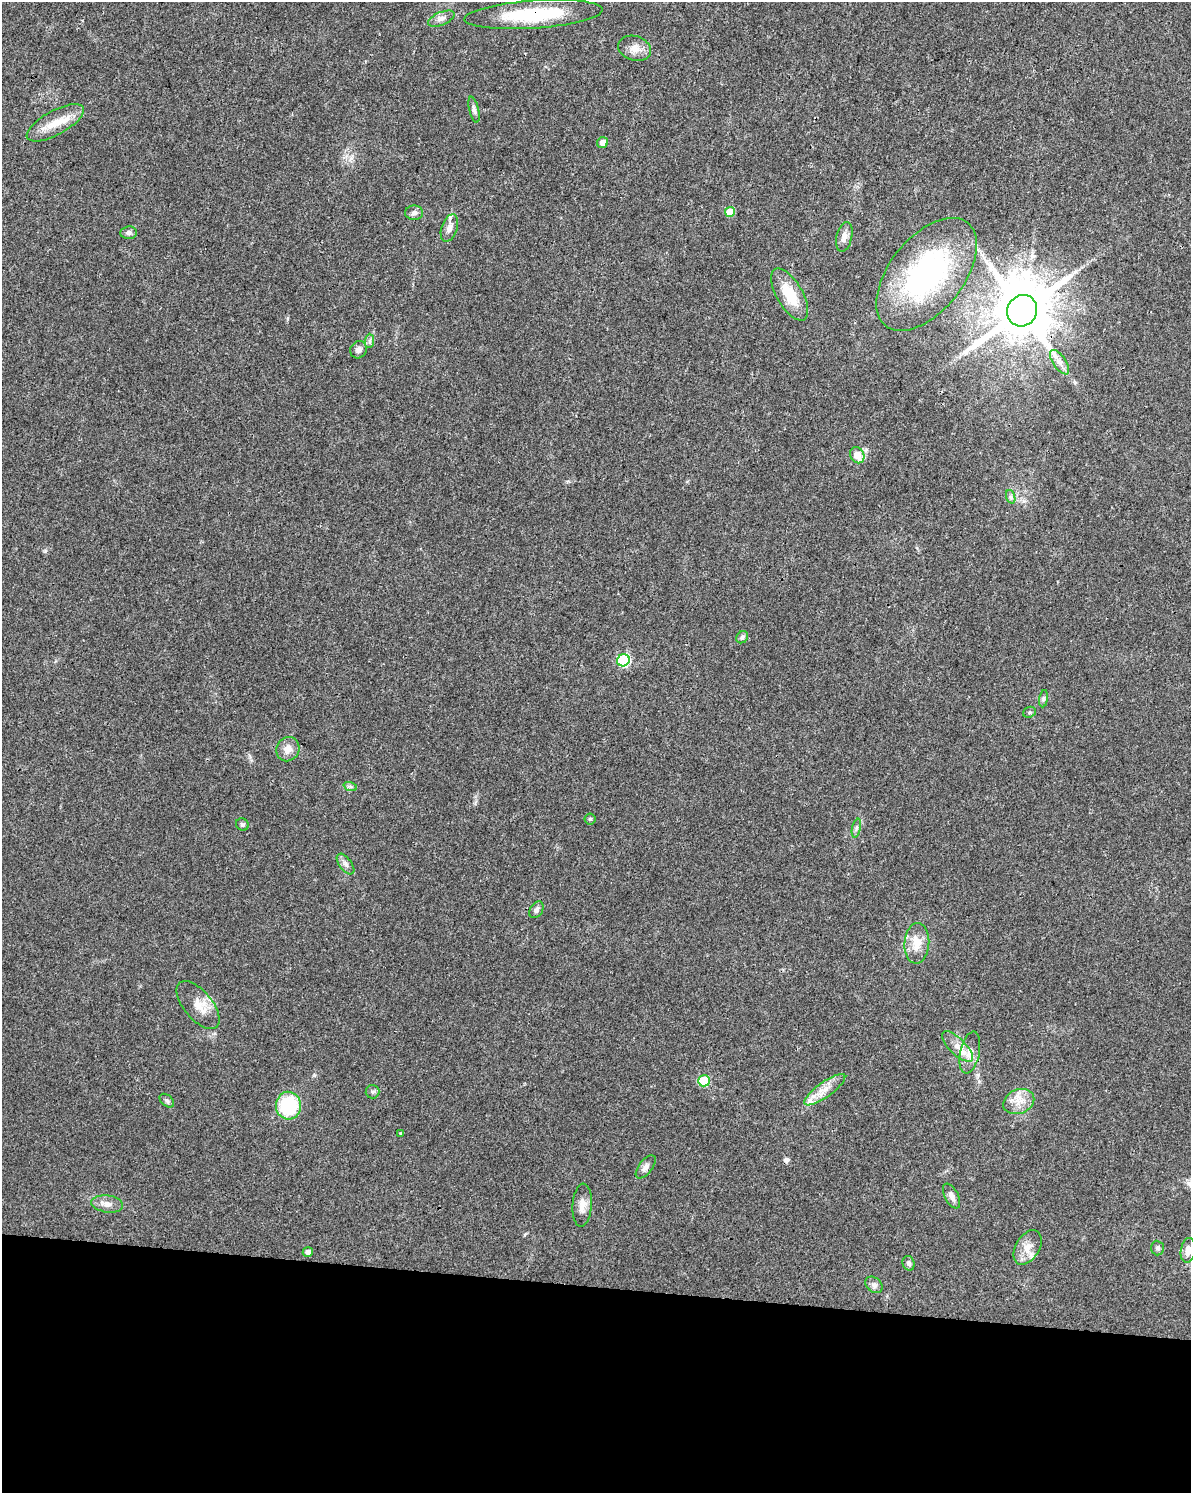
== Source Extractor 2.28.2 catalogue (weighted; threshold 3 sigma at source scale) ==
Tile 10 of 4 x 3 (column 2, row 3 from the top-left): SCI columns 1199-2387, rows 285-1775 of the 4766 x 4982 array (HDU 1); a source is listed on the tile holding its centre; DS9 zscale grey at full resolution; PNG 1193 x 1495 px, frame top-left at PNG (2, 2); each listed source drawn as its Kron ellipse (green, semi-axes under 4 px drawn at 4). Shown black and unused: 14% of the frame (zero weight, under 3 of 4 exposures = <1% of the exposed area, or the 3 px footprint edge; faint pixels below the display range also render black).
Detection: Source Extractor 2.28.2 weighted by HDU 2 'WHT'; one run over the whole footprint, this tile lists its part. Background 0.0281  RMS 0.0032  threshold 0.0146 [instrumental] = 3 sigma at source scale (4.5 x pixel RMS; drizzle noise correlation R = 1.50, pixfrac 1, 0.0396/0.0396 arcsec/px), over >= 5 px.
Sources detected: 55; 1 cosmic-ray / hot-pixel residue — neither listed nor drawn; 3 inside a brighter listed object's ellipse — not listed separately; the other 51 listed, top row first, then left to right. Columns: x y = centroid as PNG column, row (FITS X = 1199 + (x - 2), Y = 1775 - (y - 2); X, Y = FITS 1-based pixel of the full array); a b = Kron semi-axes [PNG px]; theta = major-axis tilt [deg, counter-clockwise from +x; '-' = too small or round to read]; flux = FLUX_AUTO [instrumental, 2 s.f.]
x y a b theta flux
534 14 69 14 4 26
441 19 14 6 22 1.7
635 48 17 12 -17 3.3
474 110 13 5 -76 1.1
55 123 32 12 29 6.8
603 142 6 5 - 2.4
730 212 5 5 - 6.5
414 213 9 7 1 1.2
449 228 14 7 70 2
129 233 8 6 6 1.1
844 237 15 8 77 2.3
927 274 66 37 51 60
790 295 29 13 -60 11
1022 311 16 14 58 2500
370 341 7 4 89 0.75
359 350 9 8 - 1.6
1060 362 14 6 -56 1.9
857 455 8 6 -58 4.1
1011 497 7 4 -71 0.66
742 637 7 5 46 0.69
623 660 6 6 - 34
1044 699 9 4 82 0.7
1029 712 7 5 21 0.52
288 749 12 11 - 2.8
350 786 7 4 -19 0.62
590 819 5 5 - 0.53
242 824 7 6 - 0.65
856 828 9 4 77 0.71
346 864 12 6 -53 1.3
536 910 9 6 58 1.1
917 943 20 12 86 5.3
198 1005 29 14 -50 5.5
957 1046 20 8 -45 3.2
970 1053 21 9 78 3.7
704 1081 6 5 - 18
825 1090 24 7 36 4
373 1092 7 6 - 0.88
167 1101 8 5 -41 0.67
1019 1101 16 12 22 4.2
288 1106 14 12 -88 22
400 1133 4 4 - 0.29
646 1167 14 6 53 1.5
951 1196 13 6 -62 1.8
107 1204 16 8 -8 2.3
582 1205 21 9 86 3.2
1028 1247 19 12 59 4
1157 1248 7 6 - 0.89
1188 1250 12 7 81 2.9
308 1252 5 5 - 1.5
909 1263 7 6 - 0.87
874 1285 9 7 -41 1.3
Overlapping masked pixels (flux is a lower limit): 2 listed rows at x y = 534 14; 1022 311
Isophote crosses this tile's border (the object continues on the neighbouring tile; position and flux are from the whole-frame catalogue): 1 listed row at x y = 1188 1250
Unlisted compact peaks at least as high as the median listed source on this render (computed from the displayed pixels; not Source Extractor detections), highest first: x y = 45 551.